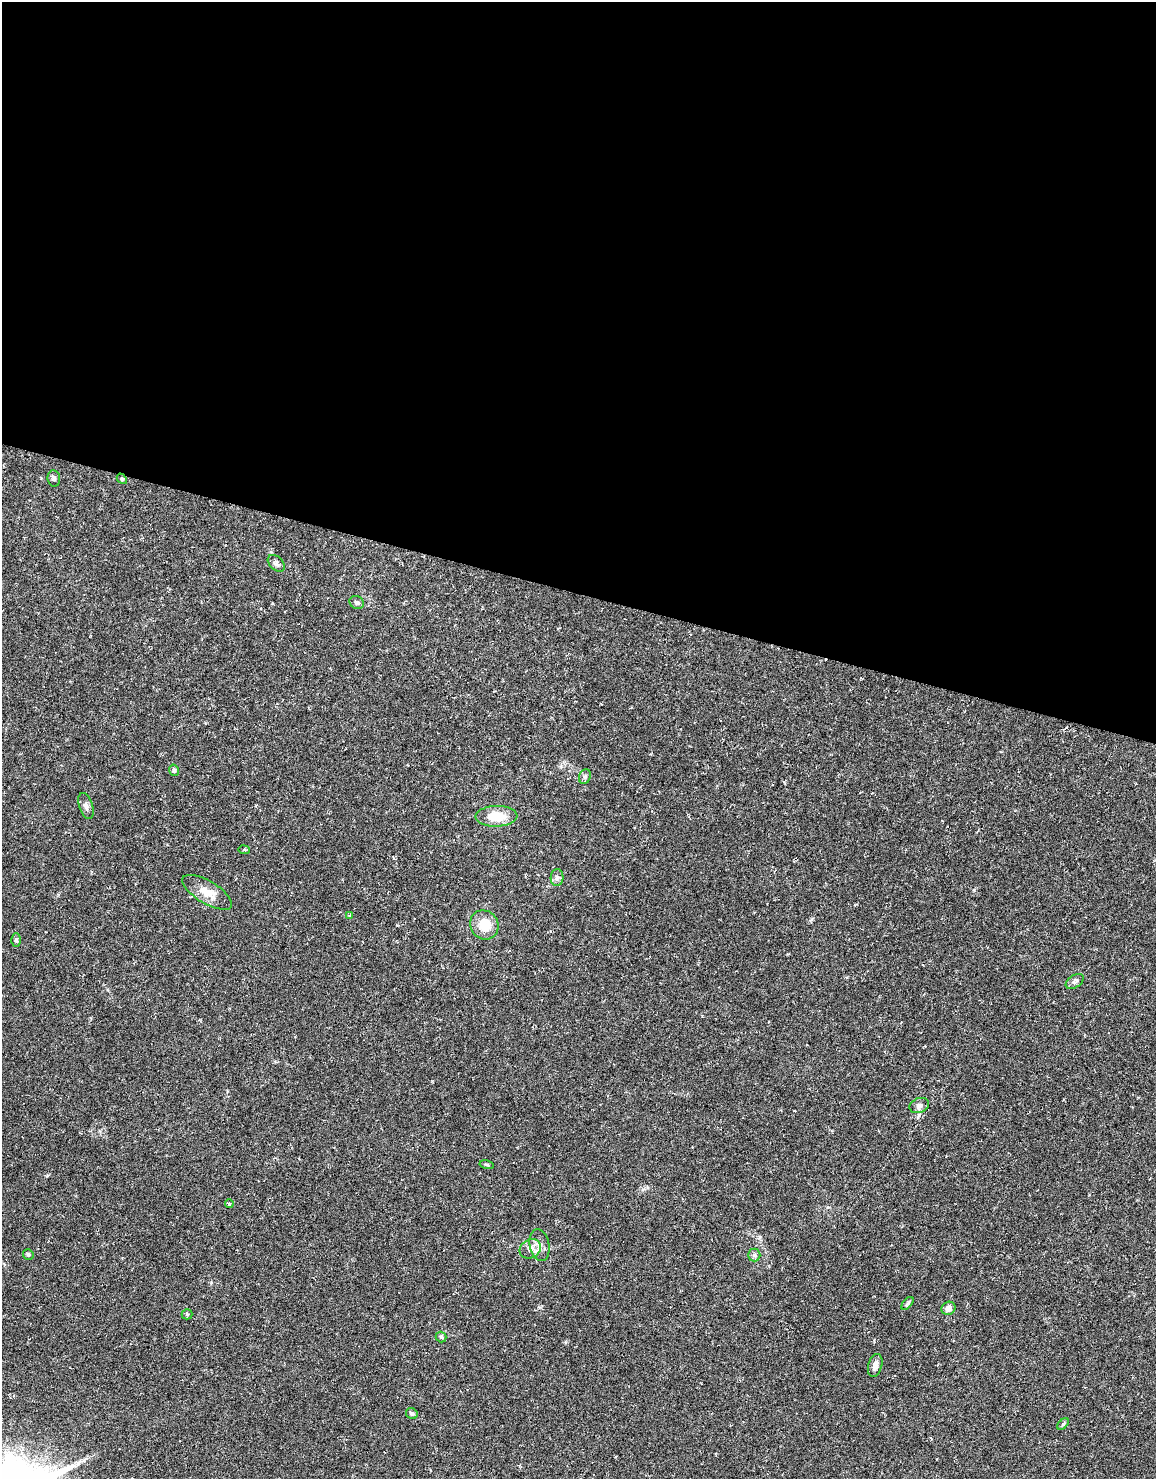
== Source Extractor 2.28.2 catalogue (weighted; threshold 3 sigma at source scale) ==
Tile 3 of 4 x 2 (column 3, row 1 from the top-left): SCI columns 2315-3468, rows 1755-3231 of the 4626 x 3478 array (HDU 1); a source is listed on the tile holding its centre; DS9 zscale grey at full resolution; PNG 1158 x 1481 px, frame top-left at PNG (2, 2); each listed source drawn as its Kron ellipse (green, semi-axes under 4 px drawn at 4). Shown black and unused: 40% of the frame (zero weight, under 3 of 6 exposures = <1% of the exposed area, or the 3 px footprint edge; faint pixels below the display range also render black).
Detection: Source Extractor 2.28.2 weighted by HDU 2 'WHT'; one run over the whole footprint, this tile lists its part. Background 0.0446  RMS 0.0062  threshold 0.0252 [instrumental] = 3 sigma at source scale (4.09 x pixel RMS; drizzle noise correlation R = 1.36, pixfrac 0.8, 0.0396/0.0396 arcsec/px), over >= 5 px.
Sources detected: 29; all 29 listed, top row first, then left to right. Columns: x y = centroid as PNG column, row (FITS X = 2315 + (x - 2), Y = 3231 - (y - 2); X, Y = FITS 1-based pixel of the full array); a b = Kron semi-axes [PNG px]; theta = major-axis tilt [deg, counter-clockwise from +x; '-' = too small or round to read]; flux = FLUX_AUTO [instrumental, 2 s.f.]
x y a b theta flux
54 478 8 6 -83 1.4
122 479 6 4 -48 0.75
276 563 10 6 -44 1.8
357 602 7 6 - 1.5
174 770 6 4 -75 1
585 777 7 5 68 1.3
86 806 13 7 -73 2.4
496 816 21 10 2 13
244 850 5 3 - 0.65
557 878 8 6 87 1.8
207 892 28 11 -31 8.6
350 915 4 4 - 0.77
484 925 15 13 -51 11
16 940 6 5 - 1.1
1075 981 10 6 34 1.7
919 1105 10 7 19 2.1
487 1165 7 4 -13 0.86
229 1204 5 3 - 0.89
539 1245 16 9 -80 4.2
530 1249 11 9 32 4.1
28 1254 5 5 - 1.1
754 1255 6 6 - 1.3
907 1303 8 4 50 0.99
948 1308 7 6 - 3.3
187 1314 5 5 - 0.75
441 1337 5 5 - 0.93
875 1365 12 7 75 3.7
412 1413 6 5 - 1.3
1063 1424 7 4 45 0.87